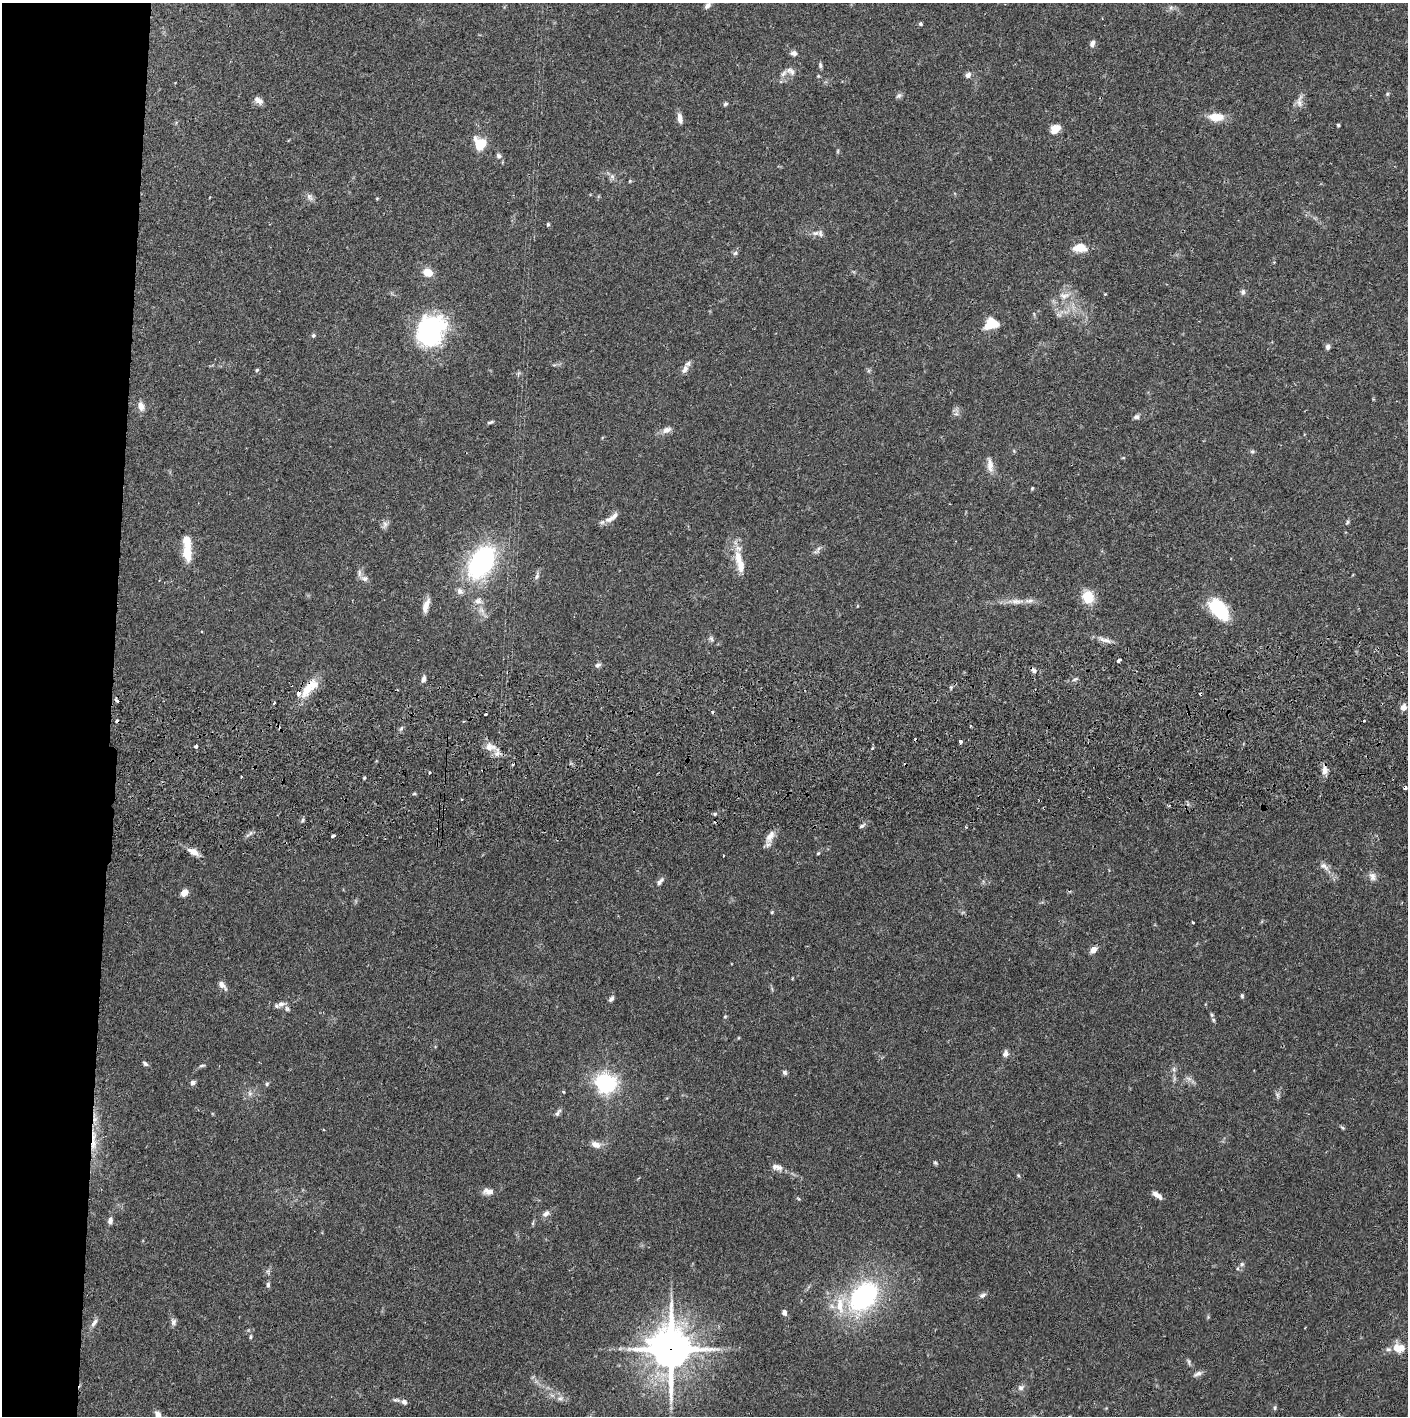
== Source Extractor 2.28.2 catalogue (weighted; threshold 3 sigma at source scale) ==
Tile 4 of 3 x 3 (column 1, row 2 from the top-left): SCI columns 4-1409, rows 1472-2885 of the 4227 x 4358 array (HDU 1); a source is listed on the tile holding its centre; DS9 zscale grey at full resolution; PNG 1410 x 1418 px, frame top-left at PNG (2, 3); no overlay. Shown black and unused: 8% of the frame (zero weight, under 2 of 3 exposures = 3% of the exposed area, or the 3 px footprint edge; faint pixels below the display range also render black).
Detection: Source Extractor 2.28.2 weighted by HDU 2 'WHT'; one run over the whole footprint, this tile lists its part. Background 0.068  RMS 0.0048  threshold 0.0218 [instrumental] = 3 sigma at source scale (4.5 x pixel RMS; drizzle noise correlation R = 1.50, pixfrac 1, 0.05/0.05 arcsec/px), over >= 5 px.
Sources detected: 168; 1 inside a brighter object's white glare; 6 cosmic-ray / hot-pixel residue — not listed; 13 inside a brighter listed object's ellipse — not listed separately; the other 148 listed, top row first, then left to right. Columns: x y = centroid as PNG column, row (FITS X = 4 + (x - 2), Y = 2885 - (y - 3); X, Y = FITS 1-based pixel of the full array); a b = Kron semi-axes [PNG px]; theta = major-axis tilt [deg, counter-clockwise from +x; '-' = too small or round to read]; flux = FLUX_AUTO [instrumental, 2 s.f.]
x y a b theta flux
707 6 9 6 45 1.9
1171 8 8 6 69 1.3
920 24 5 5 - 0.86
1092 43 8 5 72 1.9
794 53 8 6 -11 1.7
820 65 8 5 -81 0.9
790 71 13 8 -30 2.5
968 75 8 6 33 1.8
818 76 4 4 - 0.46
1387 94 5 4 - 0.62
899 95 9 6 38 1.2
258 100 12 7 -35 2.4
1299 101 21 7 82 3
725 104 6 4 18 0.85
1216 117 19 10 -4 7.4
680 118 12 6 -81 3
1338 125 4 3 - 0.63
1055 129 9 7 37 6.3
480 144 13 11 -63 12
838 151 6 4 89 0.56
499 156 7 6 - 1.4
612 176 6 6 - 1.3
630 181 5 4 - 0.49
309 197 12 6 -65 1.8
377 199 5 3 - 0.41
548 224 5 4 - 0.61
815 233 10 6 1 1.9
1080 248 14 8 -2 8.1
735 253 7 5 23 1
428 272 11 9 -22 5.6
1243 292 7 6 - 1.2
1105 294 4 3 - 0.36
1064 296 14 10 17 4.6
994 323 10 8 -52 5
433 333 45 26 74 47
313 335 5 5 - 0.81
1328 347 6 6 - 1.5
685 369 13 8 56 2.8
257 370 5 4 - 0.66
141 406 12 8 -76 3
956 414 7 4 18 1
1136 417 8 6 13 1.3
491 422 9 3 16 0.86
666 430 14 7 20 2.9
1252 451 6 5 - 0.81
1123 458 5 3 - 0.42
990 465 23 8 -84 4
1032 488 5 4 - 0.48
610 519 17 8 25 3.7
1347 522 6 4 63 0.74
385 525 12 6 66 1.8
817 550 15 5 43 1.6
187 553 21 11 -81 8.9
738 558 21 10 -87 8
481 562 36 23 57 72
537 576 11 5 68 1.5
364 578 10 8 -10 2.2
1088 597 16 14 -76 8.9
478 601 12 9 7 2.9
1017 601 21 6 0 4.3
426 605 18 7 73 3.9
1219 610 23 13 -49 26
711 638 8 6 -72 1.1
1105 640 21 6 -17 3.2
1119 660 4 3 - 3.6
598 665 8 5 16 1.3
1034 670 9 5 -56 1.3
424 679 7 5 76 1.8
1074 679 8 3 19 0.88
308 688 31 10 59 9.4
117 700 4 3 - 3
274 703 3 2 - 0.47
1403 707 7 6 - 3
712 712 3 3 - 1
401 729 7 4 53 0.88
960 742 4 4 - 3.4
196 746 4 3 - 2.7
490 747 15 10 -5 4.3
1324 770 15 6 88 3
430 773 3 2 - 0.53
364 778 4 3 - 0.48
414 794 6 3 1 0.56
461 799 3 2 - 0.84
715 814 5 4 - 0.63
303 820 6 4 88 0.8
862 826 9 4 31 1.2
333 836 4 3 - 1.4
770 836 18 9 64 4.2
193 851 16 7 -27 3.9
818 853 5 4 - 0.53
723 856 2 2 - 0.35
1324 866 16 7 -35 2.9
1372 876 12 9 -63 2.6
660 881 12 6 47 1.7
185 892 7 6 - 4.3
772 912 4 4 - 0.53
1193 922 3 2 - 0.45
1093 949 8 6 42 3
222 985 14 6 -48 2.4
1242 996 6 5 - 0.71
611 999 7 5 50 1.4
281 1004 11 7 20 2.3
287 1009 8 6 -56 1.2
725 1016 5 4 - 0.6
1213 1020 6 5 - 0.79
738 1038 5 3 - 0.38
1005 1054 7 6 - 2.1
145 1063 7 5 -42 1.1
202 1065 9 3 6 0.8
1174 1069 7 4 -90 1.1
785 1072 6 5 - 1.1
1189 1079 9 5 -31 1.6
193 1083 6 5 - 1.4
606 1083 7 7 - 260
267 1084 6 5 - 0.69
564 1092 4 3 - 0.42
250 1093 8 6 -69 1.5
1277 1095 7 5 -60 1.1
558 1113 12 5 56 1.3
1343 1128 7 4 -31 0.68
93 1142 33 8 87 11
596 1145 13 8 -19 3.3
935 1163 6 4 -67 0.68
777 1167 15 8 -11 2.9
488 1191 14 8 -5 3.1
1157 1195 12 5 -35 2.8
798 1198 6 3 -21 0.54
546 1214 10 7 37 2.1
110 1220 9 5 80 2.1
533 1223 6 4 71 0.62
1242 1264 7 5 1 1
268 1285 7 5 85 1.2
982 1295 9 6 21 1.4
864 1297 33 22 48 72
784 1313 6 5 - 2
173 1322 9 7 -82 1.8
94 1323 13 6 56 2
250 1337 6 4 85 0.68
1398 1348 16 12 -9 6.7
671 1349 16 13 -88 1300
1189 1362 10 3 -81 0.9
1198 1374 12 5 23 1.8
1021 1387 9 8 - 1.9
560 1398 9 6 2 1.8
396 1400 10 5 -9 1.2
404 1402 7 6 - 1.6
1275 1408 7 4 82 0.71
158 1415 8 6 -72 3.3
Overlapping masked pixels (flux is a lower limit): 4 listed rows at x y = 308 688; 1324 770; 93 1142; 671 1349
Isophote crosses this tile's border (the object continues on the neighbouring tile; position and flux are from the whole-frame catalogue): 1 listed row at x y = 158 1415